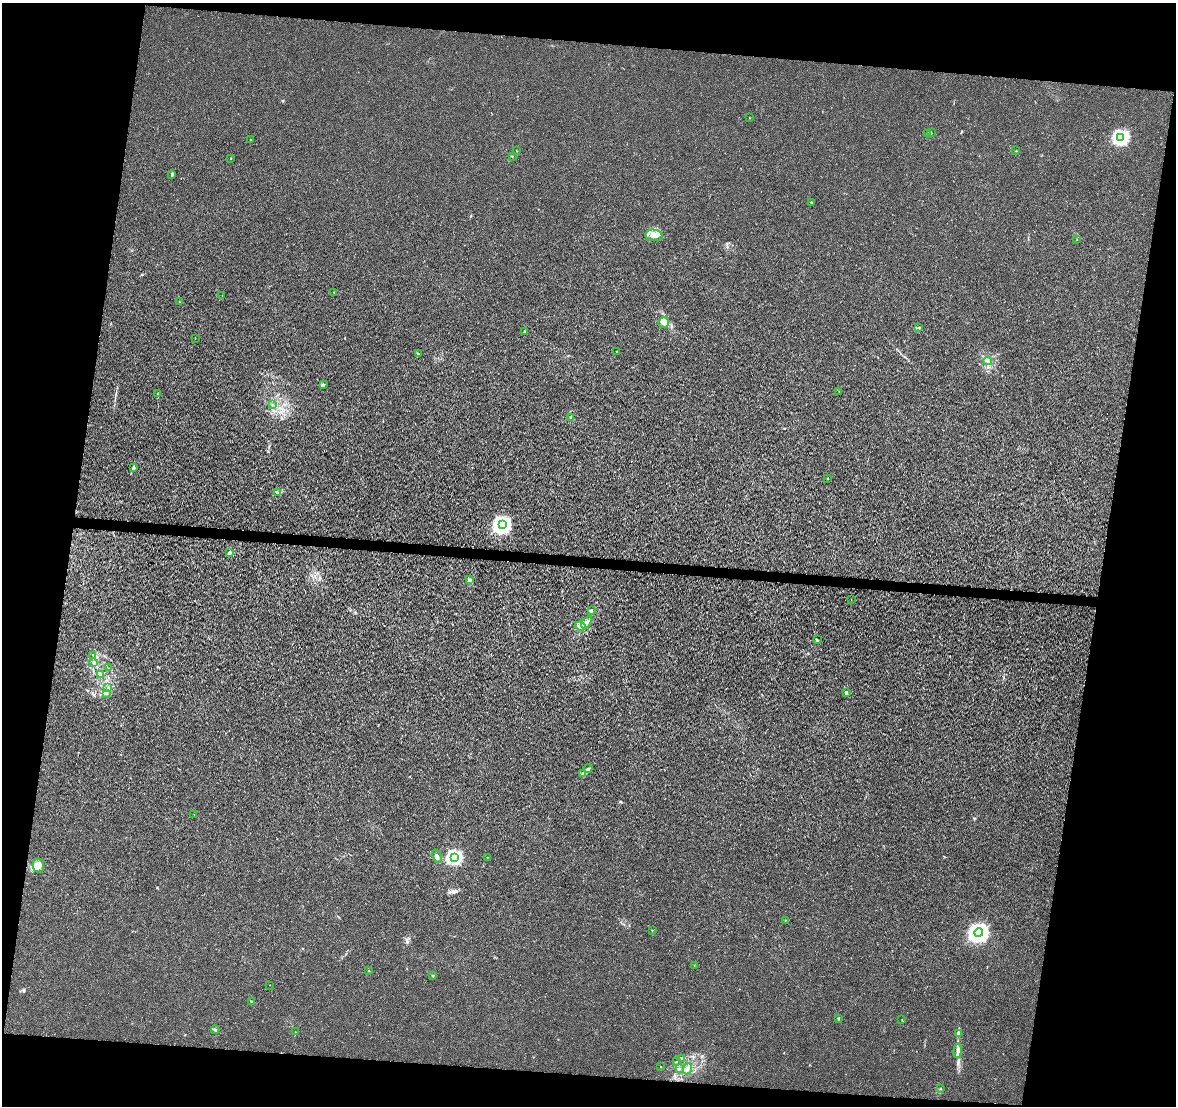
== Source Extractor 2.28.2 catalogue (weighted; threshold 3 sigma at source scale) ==
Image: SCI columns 9-4701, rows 284-4696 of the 4701 x 4924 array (HDU 1 of 3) = the unmasked area's bounding box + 8 px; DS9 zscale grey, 4 x 4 block average (1 PNG px = mean of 4 x 4 image px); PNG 1178 x 1108 px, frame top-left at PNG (2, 3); each listed source drawn as its Kron ellipse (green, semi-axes under 4 px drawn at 4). Shown black and unused: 19% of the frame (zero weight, under 3 of 4 exposures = <1% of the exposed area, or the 3 px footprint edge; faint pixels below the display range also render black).
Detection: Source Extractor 2.28.2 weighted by HDU 2 'WHT'. Background 0.00157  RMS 0.0023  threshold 0.0101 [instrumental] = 3 sigma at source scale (4.5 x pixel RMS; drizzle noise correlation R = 1.50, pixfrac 1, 0.0396/0.0396 arcsec/px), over >= 5 px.
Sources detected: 88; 5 coinciding with a brighter row at this scale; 10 inside a brighter listed object's ellipse — not listed separately; the other 73 listed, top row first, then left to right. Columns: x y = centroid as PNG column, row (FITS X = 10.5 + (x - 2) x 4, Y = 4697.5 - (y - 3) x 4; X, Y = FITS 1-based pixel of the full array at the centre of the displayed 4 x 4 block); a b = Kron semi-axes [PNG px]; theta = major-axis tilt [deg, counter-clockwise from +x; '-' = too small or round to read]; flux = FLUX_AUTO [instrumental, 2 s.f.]
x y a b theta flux
749 118 2 2 - 0.4
931 132 3 2 - 0.8
927 134 2 2 - 0.64
1121 137 3 2 - 320
250 139 2 2 - 0.46
516 151 2 2 - 0.43
1016 151 2 2 - 0.42
512 156 2 2 - 0.6
230 159 2 2 - 0.43
172 175 4 2 - 1.8
811 203 2 2 - 0.84
654 235 8 5 -7 9.9
1077 239 2 2 - 0.46
334 292 2 2 - 0.39
222 295 2 2 - 0.33
179 301 2 2 - 0.3
663 323 5 5 - 5.5
919 328 3 2 - 1.7
524 332 2 2 - 4.1
195 338 2 2 - 0.29
616 351 2 2 - 0.42
418 354 3 2 - 1.1
988 361 4 3 - 2.7
323 385 2 2 - 0.67
839 391 2 2 - 0.35
157 393 2 2 - 0.34
272 405 2 2 - 0.58
571 418 3 3 - 2.4
133 468 3 2 - 1.3
828 479 2 2 - 0.72
277 492 2 2 - 0.64
502 525 3 3 - 460
229 553 2 2 - 11
469 580 4 3 - 2.2
851 600 2 2 - 0.34
591 610 3 2 - 1.1
587 622 7 3 56 4.2
580 626 5 4 - 5.4
817 640 3 2 - 1.4
93 655 2 2 - 0.65
93 662 3 2 - 0.81
108 668 2 2 - 0.59
101 674 3 3 - 2.5
108 688 2 2 - 0.92
846 692 3 3 - 2.2
107 693 2 2 - 0.54
588 769 4 3 - 2.7
582 773 4 2 - 2
194 814 2 2 - 0.33
437 856 7 3 -69 5.5
454 857 2 2 - 250
487 857 2 2 - 0.94
38 866 7 5 -79 8.6
785 920 2 2 - 0.66
652 930 2 2 - 0.55
979 933 4 4 - 740
694 966 2 2 - 0.45
369 971 2 2 - 0.52
433 976 2 2 - 3.3
270 985 2 2 - 0.28
251 1001 2 2 - 1.9
838 1018 2 2 - 5
902 1019 2 2 - 0.53
215 1030 4 2 - 1.7
295 1032 2 2 - 0.4
958 1034 3 2 - 1.6
957 1051 7 3 83 4.9
681 1058 4 2 - 1.5
677 1061 2 2 - 0.38
661 1066 2 2 - 0.47
679 1069 3 2 - 1.4
688 1069 6 3 67 4.3
940 1088 2 2 - 1.1
Diffuse or blended objects may show on this block-average render without a row.